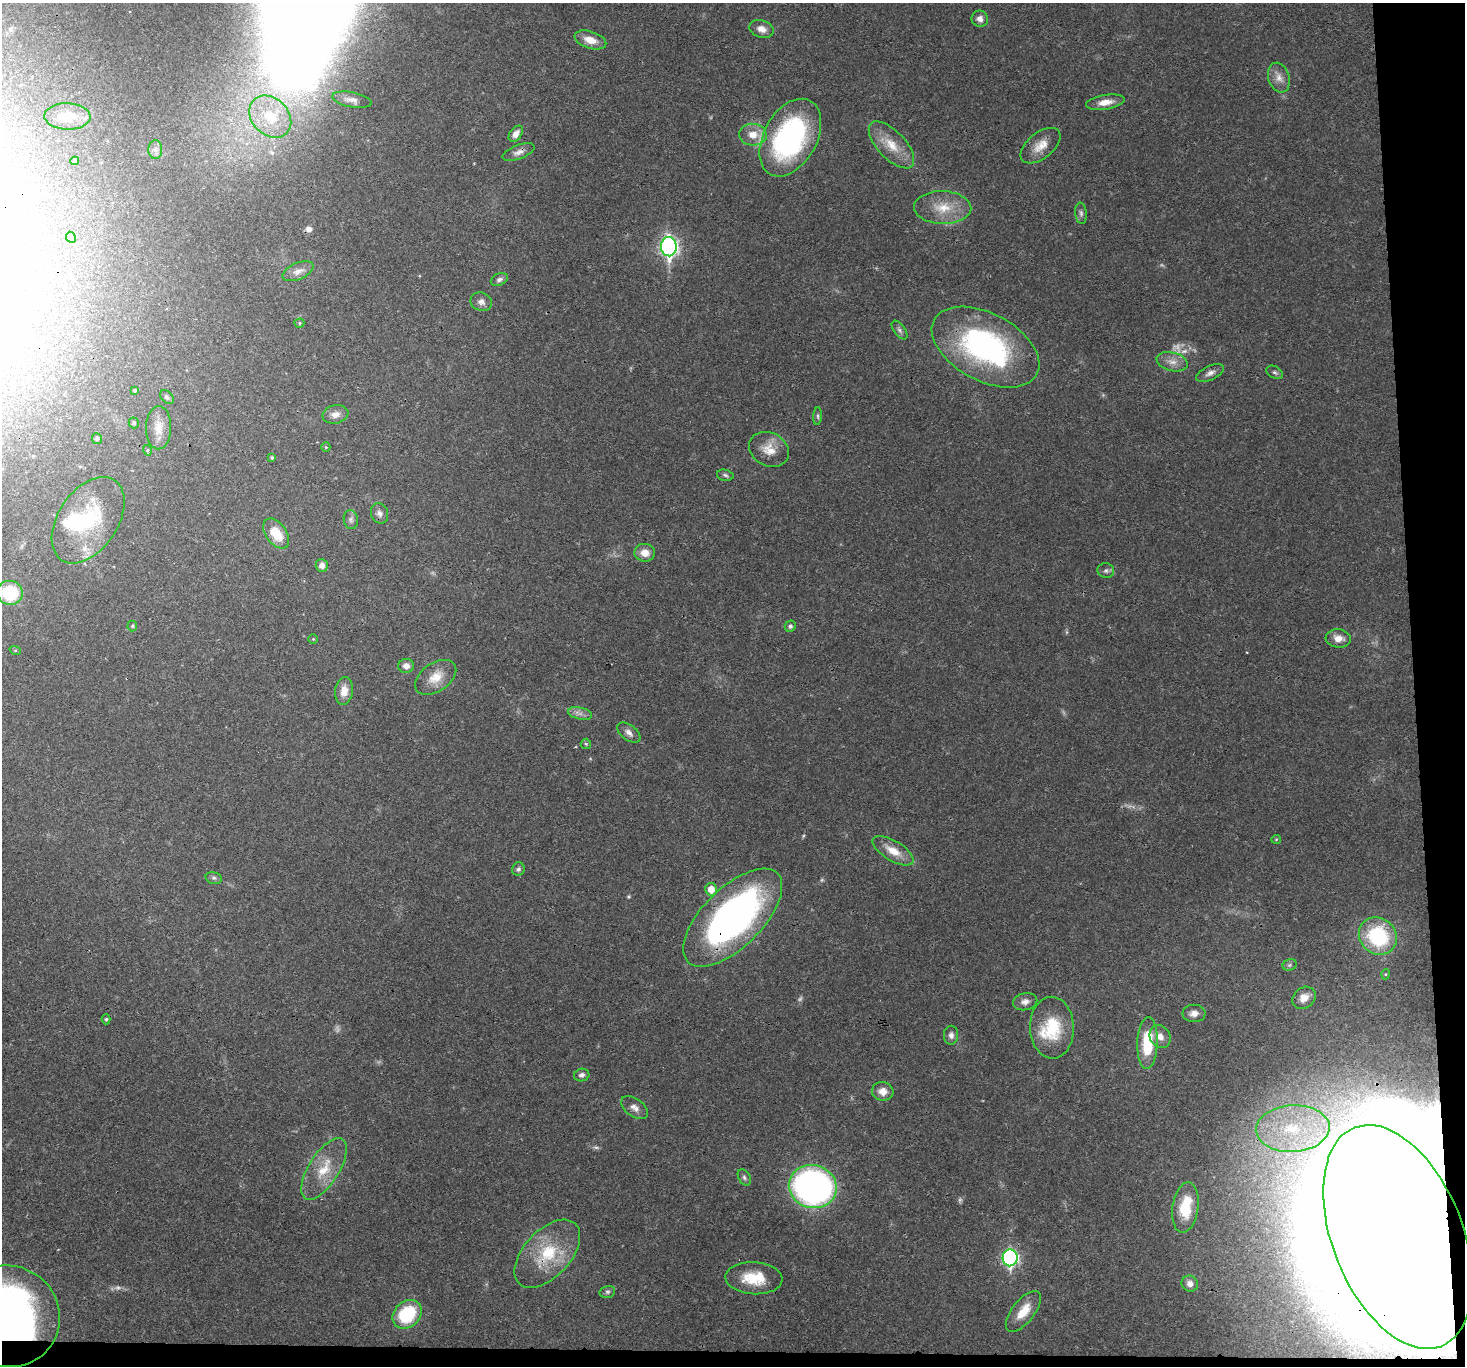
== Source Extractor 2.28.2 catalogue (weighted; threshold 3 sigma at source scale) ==
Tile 9 of 3 x 3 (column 3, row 3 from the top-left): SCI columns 2928-4390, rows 148-1511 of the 4390 x 4366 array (HDU 1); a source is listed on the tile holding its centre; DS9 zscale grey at full resolution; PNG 1467 x 1368 px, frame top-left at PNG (2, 3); each listed source drawn as its Kron ellipse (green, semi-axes under 4 px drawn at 4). Shown black and unused: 5% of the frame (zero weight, under 3 of 4 exposures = <1% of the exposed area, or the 3 px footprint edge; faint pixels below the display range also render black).
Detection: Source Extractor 2.28.2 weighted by HDU 2 'WHT'; one run over the whole footprint, this tile lists its part. Background 0.0299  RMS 0.0024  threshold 0.0107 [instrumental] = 3 sigma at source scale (4.5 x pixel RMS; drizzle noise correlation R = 1.50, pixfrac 1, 0.05/0.05 arcsec/px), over >= 5 px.
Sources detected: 110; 10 too faint to see at this stretch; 2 inside a brighter object's white glare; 1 cosmic-ray / hot-pixel residue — neither listed nor drawn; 3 inside a brighter listed object's ellipse — not listed separately; the other 94 listed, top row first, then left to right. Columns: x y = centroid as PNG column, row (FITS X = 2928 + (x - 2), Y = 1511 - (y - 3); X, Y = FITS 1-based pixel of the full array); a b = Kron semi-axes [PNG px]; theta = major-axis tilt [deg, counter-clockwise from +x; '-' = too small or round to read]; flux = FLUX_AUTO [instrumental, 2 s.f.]
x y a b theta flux
980 19 8 8 - 1.4
761 29 12 8 -18 1.9
590 40 16 8 -17 3.3
1279 78 15 10 -73 2.2
352 100 20 7 -11 1.6
1105 102 19 7 9 2.6
67 116 23 13 -2 4.2
270 117 23 18 -46 9
516 134 9 6 51 1.7
753 135 14 11 -5 3.6
790 138 42 26 61 51
891 145 29 13 -47 5.5
1041 146 23 13 39 3.7
155 150 9 7 89 1
518 152 17 7 20 1.4
75 161 4 3 - 0.36
943 208 29 16 -2 6.4
1081 213 11 5 -84 0.73
71 237 6 4 -65 0.38
669 247 9 8 - 93
298 271 16 8 23 1.8
499 279 9 6 23 0.77
481 302 11 9 -20 1.2
299 323 5 4 - 0.3
899 330 11 5 -54 0.78
985 347 58 34 -28 54
1172 362 16 9 -14 2.1
1275 372 9 6 -30 0.63
1210 373 15 7 26 1.4
135 390 4 3 - 0.34
167 397 8 5 -45 0.58
335 414 13 9 11 1.8
818 416 9 4 86 0.43
134 423 5 5 - 0.47
159 428 21 12 89 3.3
97 439 5 5 - 0.58
326 447 5 4 - 0.27
769 449 21 16 -27 4.1
147 450 5 3 - 0.27
272 458 3 3 - 0.41
725 475 8 5 -13 0.57
379 513 10 8 -68 1.1
88 520 48 29 56 21
351 520 9 7 -83 0.79
276 533 17 10 -54 5.8
645 553 10 9 - 2.6
322 565 6 6 - 1.5
1106 571 8 7 - 0.76
10 593 13 12 - 11
132 626 5 5 - 0.34
790 626 6 5 - 0.68
1338 638 13 9 -6 2.3
313 639 5 5 - 0.28
15 650 6 4 -18 0.25
406 666 8 7 - 1.3
436 677 23 14 35 4.4
344 691 14 9 83 2.7
580 713 12 6 -13 1.3
629 733 13 7 -38 1.3
586 744 5 5 - 0.39
1276 839 5 4 - 0.26
893 851 23 10 -31 3.9
518 869 7 6 - 0.62
214 878 8 6 -14 0.55
711 889 6 5 - 2.8
733 918 63 29 45 94
1378 936 20 18 -41 18
1290 965 7 5 22 0.51
1386 974 5 3 - 0.21
1304 998 12 10 38 2.5
1025 1002 12 8 12 1.4
1194 1013 11 8 0 1.6
106 1019 5 4 - 0.36
1052 1028 31 22 -88 11
951 1035 9 7 88 1
1160 1036 12 10 -57 2
1147 1043 26 10 88 10
582 1075 8 6 12 0.83
883 1091 11 9 -8 2.3
634 1108 15 9 -35 1.7
1293 1129 37 23 3 19
324 1169 35 15 58 7.3
744 1177 9 6 -62 0.62
813 1187 24 21 -14 92
1185 1207 25 13 82 8.6
1398 1237 118 65 -68 4000
547 1254 41 23 47 13
1010 1258 8 7 - 57
754 1278 28 16 -4 7.5
1190 1284 8 8 - 1.2
607 1292 8 6 14 0.57
1023 1311 24 11 51 5
407 1314 16 12 43 14
8 1316 52 50 -26 140
Overlapping masked pixels (flux is a lower limit): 4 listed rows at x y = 733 918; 1398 1237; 547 1254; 8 1316
Isophote crosses this tile's border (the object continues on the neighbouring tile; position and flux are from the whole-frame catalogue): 2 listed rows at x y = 10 593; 8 1316